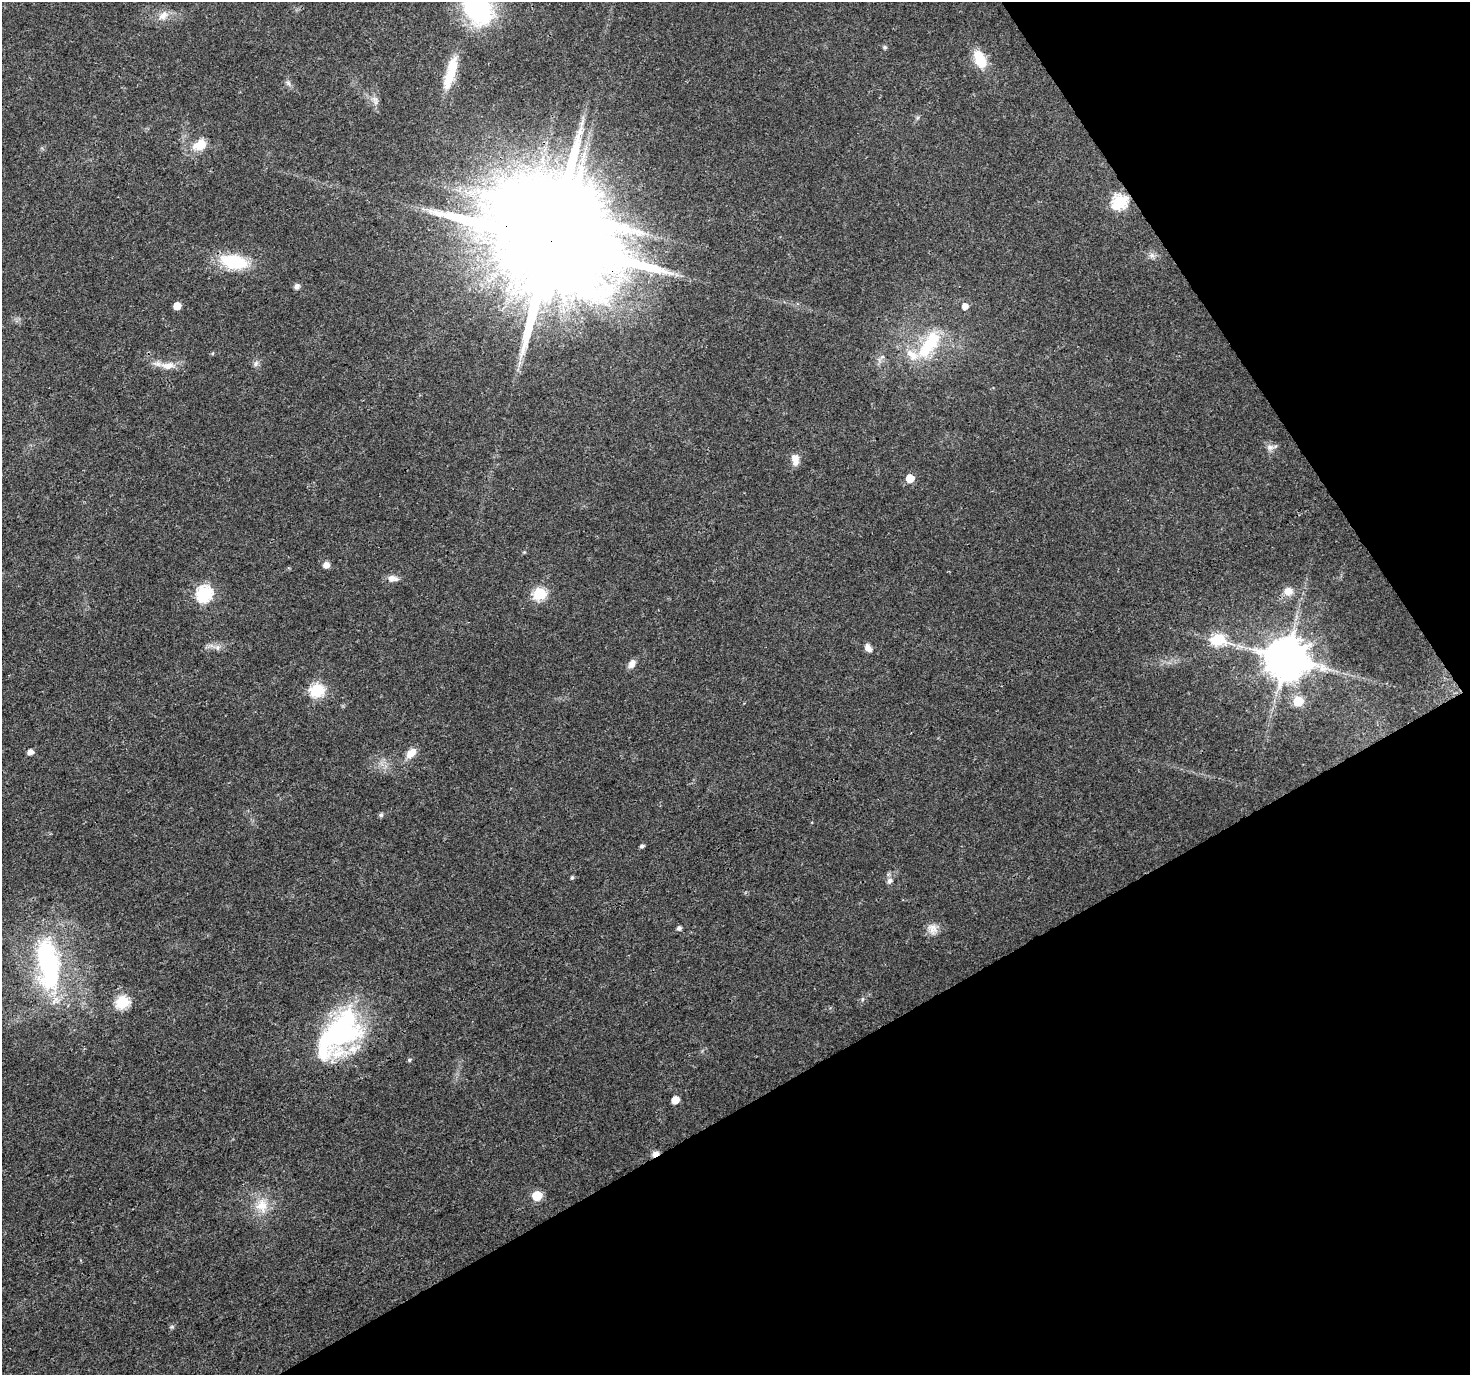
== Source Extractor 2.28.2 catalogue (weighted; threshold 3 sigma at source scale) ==
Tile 12 of 4 x 4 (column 4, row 3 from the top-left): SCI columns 4414-5881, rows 1552-2924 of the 5881 x 5789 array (HDU 1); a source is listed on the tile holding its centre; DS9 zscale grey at full resolution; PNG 1472 x 1377 px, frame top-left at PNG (2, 2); no overlay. Shown black and unused: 28% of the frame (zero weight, under 3 of 4 exposures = <1% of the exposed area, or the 3 px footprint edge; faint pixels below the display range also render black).
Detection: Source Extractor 2.28.2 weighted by HDU 2 'WHT'; one run over the whole footprint, this tile lists its part. Background 0.0248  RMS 0.003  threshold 0.0137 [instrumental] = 3 sigma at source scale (4.5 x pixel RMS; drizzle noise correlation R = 1.50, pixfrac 1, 0.0396/0.0396 arcsec/px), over >= 5 px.
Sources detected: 58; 2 inside a brighter object's white glare — not listed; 2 inside a brighter listed object's ellipse — not listed separately; the other 54 listed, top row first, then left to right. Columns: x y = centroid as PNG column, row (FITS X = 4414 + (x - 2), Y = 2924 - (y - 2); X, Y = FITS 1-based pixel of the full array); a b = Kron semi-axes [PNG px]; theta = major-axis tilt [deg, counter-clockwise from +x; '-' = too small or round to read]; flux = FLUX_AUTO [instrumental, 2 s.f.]
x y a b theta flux
478 7 44 31 -68 40
163 15 16 10 35 3
885 47 6 5 - 0.51
980 59 23 13 -67 7.4
450 73 41 10 75 10
288 83 7 6 - 0.84
375 99 10 5 -54 1.1
917 118 7 4 71 0.5
200 145 19 13 29 5.4
1119 202 7 7 - 50
550 242 32 24 12 12000
1152 255 8 6 -45 1.1
234 262 34 17 -10 15
297 286 7 6 - 1.2
177 306 5 5 - 4.8
965 306 6 5 - 2.2
929 344 44 17 56 17
212 353 5 3 - 0.31
256 363 9 6 61 1
519 363 9 4 81 1.1
168 365 22 10 2 3.8
1270 447 11 8 -5 1.6
795 459 14 9 -83 2.9
910 478 6 5 - 6.1
326 565 6 6 - 2.1
393 579 15 8 -2 2.1
1288 591 11 10 - 3
539 593 6 6 - 34
204 594 7 7 - 61
1218 639 7 6 - 29
217 647 8 7 - 1.2
868 648 10 7 -53 1.7
1286 658 12 11 - 1200
632 664 11 7 59 1.9
317 690 7 6 - 45
1298 701 6 6 - 15
30 752 5 5 - 2
411 753 15 9 45 3.1
381 815 6 5 - 0.65
642 846 5 4 - 0.77
572 877 4 4 - 0.54
890 881 9 7 68 1.2
679 928 5 5 - 1
932 929 15 13 -67 2.8
48 964 77 30 -84 50
862 999 6 4 88 0.45
122 1002 7 6 - 37
338 1034 66 36 50 58
409 1060 6 4 17 0.5
675 1100 6 5 - 4.9
655 1154 9 6 29 1.6
537 1196 6 6 - 16
262 1206 21 17 -84 6.7
172 1327 6 4 1 0.48
Overlapping masked pixels (flux is a lower limit): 2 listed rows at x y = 550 242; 655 1154
Isophote crosses this tile's border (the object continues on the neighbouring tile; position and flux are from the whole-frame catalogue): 1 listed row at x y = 478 7